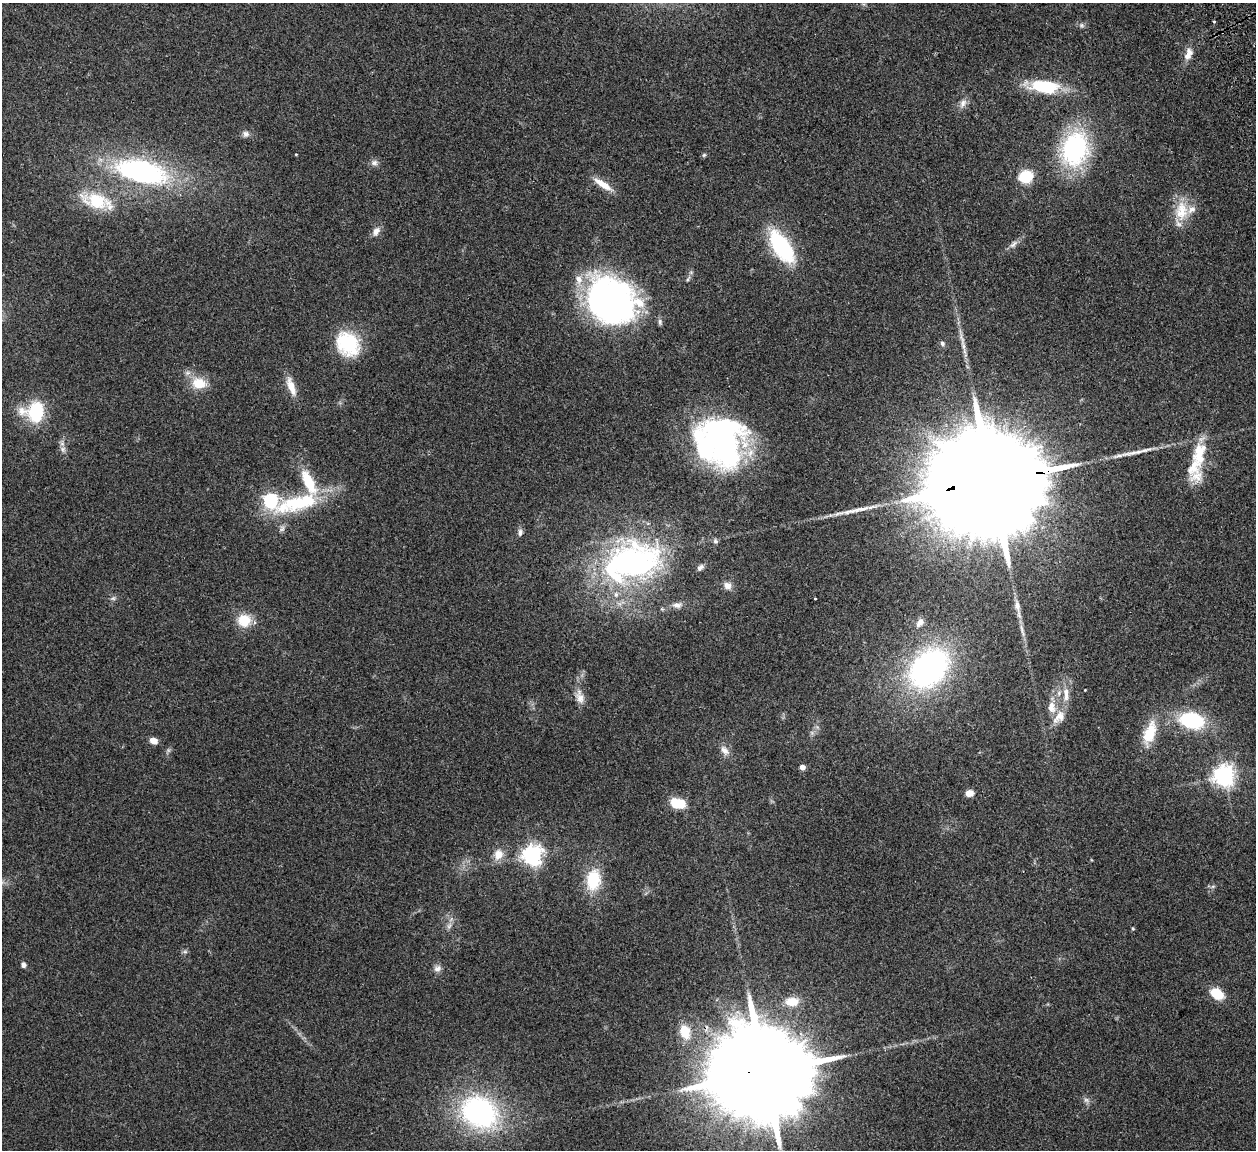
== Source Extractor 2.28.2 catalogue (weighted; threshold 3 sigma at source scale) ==
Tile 10 of 4 x 4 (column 2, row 3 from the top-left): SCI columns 1311-2564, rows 1311-2458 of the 5132 x 5030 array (HDU 1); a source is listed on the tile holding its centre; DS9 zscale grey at full resolution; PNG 1258 x 1152 px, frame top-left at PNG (2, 3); no overlay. Shown black and unused: <1% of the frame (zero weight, under 2 of 3 exposures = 3% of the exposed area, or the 3 px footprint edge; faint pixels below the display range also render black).
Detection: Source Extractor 2.28.2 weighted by HDU 2 'WHT'; one run over the whole footprint, this tile lists its part. Background 0.176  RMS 0.011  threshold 0.0488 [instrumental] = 3 sigma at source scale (4.5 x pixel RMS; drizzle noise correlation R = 1.50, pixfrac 1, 0.05/0.05 arcsec/px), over >= 5 px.
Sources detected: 87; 4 inside a brighter object's white glare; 1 long thin detection or spike segment (spike, bleed or trail) — not listed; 10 inside a brighter listed object's ellipse — not listed separately; the other 72 listed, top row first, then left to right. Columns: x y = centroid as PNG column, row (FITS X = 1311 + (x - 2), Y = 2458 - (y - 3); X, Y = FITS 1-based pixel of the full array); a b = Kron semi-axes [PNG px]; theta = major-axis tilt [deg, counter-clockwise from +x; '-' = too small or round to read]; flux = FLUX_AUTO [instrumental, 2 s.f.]
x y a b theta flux
1214 21 3 3 - 2
1082 25 7 5 -21 2.6
1188 56 10 9 - 7.4
1044 86 35 15 -5 56
963 103 13 8 62 6.2
246 134 9 8 - 4.3
1075 149 31 24 73 160
296 154 4 2 - 0.74
704 155 6 5 - 1.6
374 163 10 8 -15 4.2
141 172 46 20 -13 230
1025 177 13 11 13 35
603 184 25 8 -33 15
97 201 40 17 -16 47
1181 211 28 17 88 29
376 231 13 8 61 6.8
1013 244 15 6 44 5.1
782 246 37 16 -57 100
611 301 50 41 -30 390
660 322 9 5 -81 2.6
348 344 29 23 -52 61
942 344 8 5 -59 2.8
199 383 17 13 -10 23
291 386 25 9 -69 14
22 411 17 13 -20 13
36 412 18 13 82 63
719 427 64 26 -6 130
63 449 8 8 - 3.8
1193 467 37 19 62 32
993 481 66 22 9 67000
271 500 6 6 - 210
297 503 71 19 14 88
282 529 9 6 63 3.3
520 532 9 6 77 3.7
715 541 7 6 - 2.5
631 563 66 45 20 300
700 568 10 6 43 3.7
728 586 10 9 - 7
113 598 7 5 42 2.4
815 598 3 3 - 2.3
677 605 13 8 1 6.3
1017 606 17 8 -80 7.2
244 620 15 14 - 23
920 622 11 8 48 5.8
1022 630 22 3 -75 6.6
929 668 38 27 46 300
1085 690 2 2 - 0.66
1066 694 23 7 -88 12
580 697 21 10 -75 11
1059 717 23 13 46 15
1192 720 20 13 -11 94
1149 733 21 11 70 36
154 741 9 6 -27 7.4
724 750 14 9 -56 7.5
802 767 5 4 - 6.7
1224 776 7 7 - 690
969 793 7 6 - 9.7
678 803 14 9 -14 27
498 854 15 12 72 12
532 855 7 7 - 620
593 880 24 16 84 41
449 926 8 5 45 3.1
1133 929 5 3 - 1
185 952 7 4 0 2
23 965 7 5 -90 3.2
437 969 10 9 - 5
1217 994 14 10 -32 26
792 1001 18 11 2 16
685 1032 20 13 -74 19
765 1072 44 20 9 38000
1086 1100 7 7 - 3.2
479 1112 31 25 -29 230
Overlapping masked pixels (flux is a lower limit): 2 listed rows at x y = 993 481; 765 1072